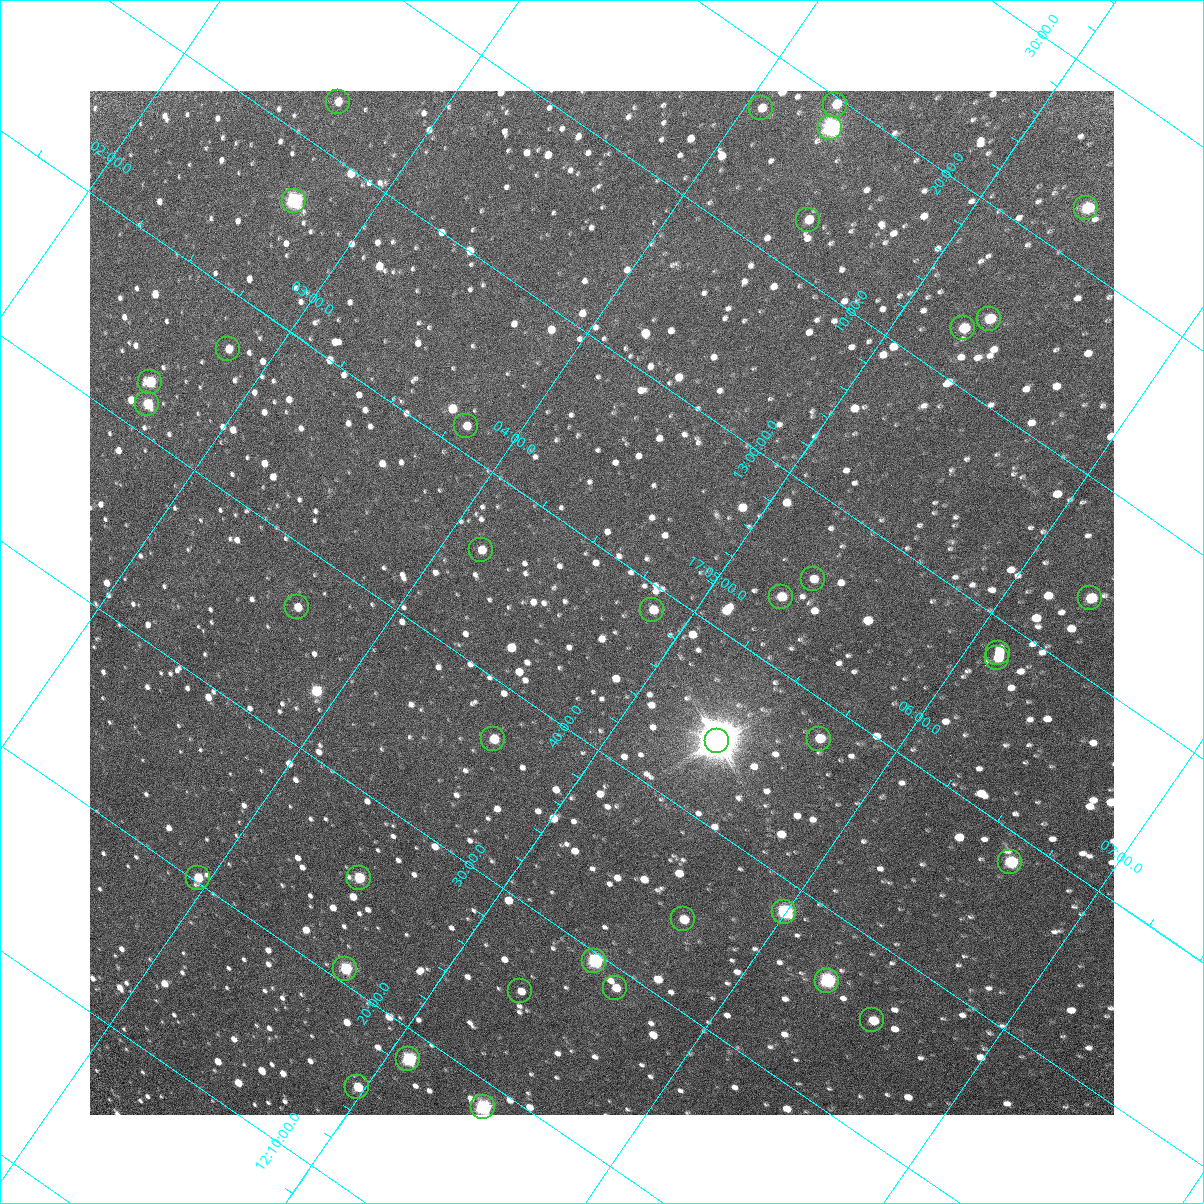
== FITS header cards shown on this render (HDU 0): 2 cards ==
NAXIS1  =                 1024 / Required FITS header
NAXIS2  =                 1024 / Required FITS header

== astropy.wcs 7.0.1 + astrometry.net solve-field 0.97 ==
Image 1024 x 1024 px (HDU 0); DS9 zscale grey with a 90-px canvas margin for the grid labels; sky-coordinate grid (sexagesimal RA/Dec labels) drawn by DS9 from the SOLVED WCS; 38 Tycho-2 reference stars matched to detected sources circled (green)
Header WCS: RA---TAN/DEC--TAN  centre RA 17:04:40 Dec +12:47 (256.17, +12.79 deg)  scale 3.57 arcsec/px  FOV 60.9' x 60.9'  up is -35 deg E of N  parity flipped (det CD > 0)
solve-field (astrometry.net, Tycho-2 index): VERIFIED the header's WCS against the Tycho-2 star catalogue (verified at 4 index scales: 11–38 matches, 0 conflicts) and refined it, rather than solving blind
Solved WCS: RA---TAN-SIP/DEC--TAN-SIP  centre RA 17:04:40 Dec +12:47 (256.17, +12.79 deg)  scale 3.57 arcsec/px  FOV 60.9' x 60.9'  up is -35 deg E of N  parity flipped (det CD > 0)
The solver's refit moves the header's centre by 1.2 arcsec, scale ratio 1.001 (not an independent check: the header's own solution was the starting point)
Tycho-2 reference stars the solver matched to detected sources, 38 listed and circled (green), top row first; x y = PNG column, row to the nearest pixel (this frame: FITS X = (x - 90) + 1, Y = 1024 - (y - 91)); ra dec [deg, ICRS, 3 dp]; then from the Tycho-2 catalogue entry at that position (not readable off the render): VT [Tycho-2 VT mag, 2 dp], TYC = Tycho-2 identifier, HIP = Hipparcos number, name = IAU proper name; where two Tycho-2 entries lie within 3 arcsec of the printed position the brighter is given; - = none
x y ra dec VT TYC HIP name
338 102 255.657 +13.048 11.70 984-1492-1 - -
835 105 256.075 +13.327 11.03 988-1435-1 - -
761 108 256.015 +13.282 12.12 988-539-1 - -
830 128 256.084 +13.305 8.82 988-1312-1 - -
294 201 255.678 +12.942 8.40 984-851-1 83399 -
1086 208 256.346 +13.384 9.77 988-444-1 - -
808 220 256.119 +13.217 11.48 988-1519-1 - -
989 319 256.328 +13.238 10.54 988-1880-1 - -
963 328 256.311 +13.216 10.57 988-1445-1 - -
228 349 255.709 +12.784 12.11 984-152-1 - -
150 382 255.663 +12.713 10.50 984-217-1 - -
147 404 255.673 +12.694 10.39 984-1057-1 - -
466 426 255.952 +12.856 11.81 984-1155-1 - -
481 550 256.036 +12.763 11.44 984-680-1 - -
813 579 256.331 +12.927 11.94 984-1956-1 - -
781 597 256.314 +12.894 11.03 984-123-1 - -
1090 598 256.574 +13.067 10.37 984-29-1 - -
297 607 255.916 +12.613 11.31 984-548-1 - -
652 610 256.214 +12.811 11.08 984-976-1 - -
998 653 256.528 +12.971 11.85 984-1247-1 - -
997 658 256.530 +12.966 11.63 984-140-1 - -
493 739 256.156 +12.617 10.57 984-293-1 - -
819 739 256.428 +12.800 10.61 984-81-1 - -
717 741 256.345 +12.741 4.89 984-2436-1 83613 -
1010 862 256.660 +12.807 9.63 985-579-1 - -
198 878 255.989 +12.337 10.91 984-1004-1 - -
359 878 256.123 +12.427 10.31 984-389-1 - -
784 912 256.499 +12.639 8.54 984-2205-1 83663 -
683 919 256.419 +12.576 10.78 984-452-1 - -
594 961 256.368 +12.492 8.44 984-801-1 83627 -
345 969 256.165 +12.346 9.76 984-1670-1 - -
827 981 256.575 +12.607 8.60 984-25-1 83691 -
615 988 256.401 +12.482 11.44 984-280-1 - -
520 991 256.324 +12.426 11.80 984-2157-1 - -
872 1020 256.635 +12.600 11.03 985-1537-1 - -
408 1059 256.270 +12.308 9.11 984-2229-1 - -
357 1087 256.243 +12.256 10.81 984-617-1 - -
483 1107 256.360 +12.310 8.71 984-1659-1 83624 -